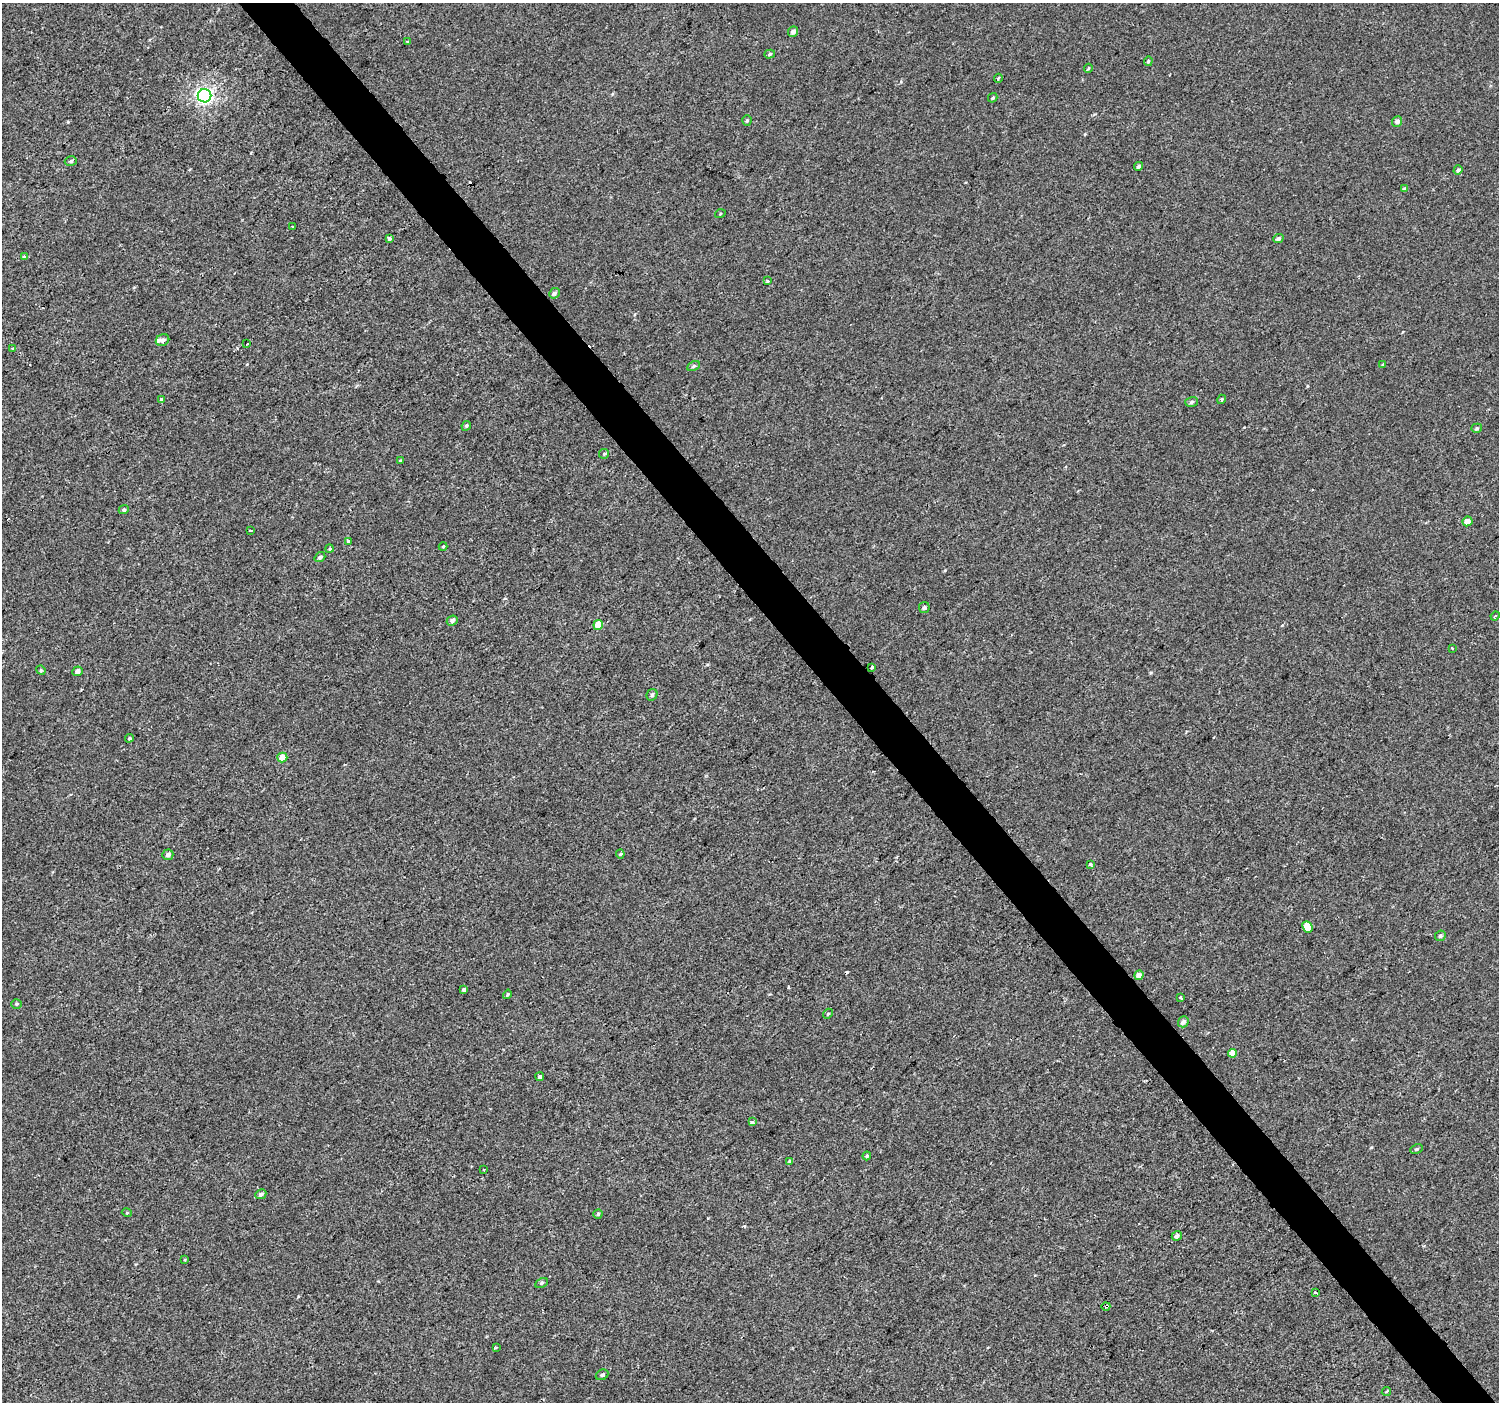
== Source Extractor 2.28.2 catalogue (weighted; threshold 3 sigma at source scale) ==
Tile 6 of 4 x 4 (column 2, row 2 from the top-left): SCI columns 1502-2998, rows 3005-4404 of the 5993 x 5943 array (HDU 1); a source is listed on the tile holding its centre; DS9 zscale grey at full resolution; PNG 1501 x 1404 px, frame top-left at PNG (2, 3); each listed source drawn as its Kron ellipse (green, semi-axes under 4 px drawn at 4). Shown black and unused: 4% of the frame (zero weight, under 2 of 3 exposures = <1% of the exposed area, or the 3 px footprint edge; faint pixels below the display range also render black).
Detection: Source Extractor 2.28.2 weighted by HDU 2 'WHT'; one run over the whole footprint, this tile lists its part. Background 3.04e-04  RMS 0.0042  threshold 0.019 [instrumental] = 3 sigma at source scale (4.5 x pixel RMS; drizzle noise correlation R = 1.50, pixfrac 1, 0.0396/0.0396 arcsec/px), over >= 5 px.
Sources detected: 86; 4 cosmic-ray / hot-pixel residue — neither listed nor drawn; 1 inside a brighter listed object's ellipse — not listed separately; the other 81 listed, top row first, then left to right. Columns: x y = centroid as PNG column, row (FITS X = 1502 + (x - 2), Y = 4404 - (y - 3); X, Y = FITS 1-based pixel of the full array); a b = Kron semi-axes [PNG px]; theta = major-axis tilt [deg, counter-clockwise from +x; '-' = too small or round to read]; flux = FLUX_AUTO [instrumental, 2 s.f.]
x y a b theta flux
793 32 5 5 - 1.7
407 42 3 3 - 1.7
770 54 5 4 - 0.75
1148 61 5 4 - 0.56
1088 68 4 3 - 0.51
998 78 4 2 - 0.65
205 96 7 6 - 110
993 98 5 3 - 0.6
747 121 5 4 - 0.54
1397 121 5 5 - 1.8
71 161 6 4 16 0.78
1138 166 4 3 - 0.86
1458 170 5 4 - 0.95
1405 189 4 3 - 1.1
720 214 5 3 - 0.38
293 227 3 2 - 0.64
1278 238 5 4 - 1.1
389 239 3 3 - 3.2
24 257 3 3 - 1.6
767 281 3 3 - 1.1
554 293 6 5 - 1
163 340 7 5 24 1.1
247 344 3 2 - 0.61
13 349 3 2 - 0.41
1383 365 3 3 - 0.6
694 366 7 4 28 0.68
161 399 3 3 - 2
1222 399 5 4 - 0.79
1191 402 6 5 - 0.84
466 426 5 4 - 0.64
1477 428 5 4 - 0.59
604 454 5 5 - 0.54
400 461 4 2 - 0.34
124 510 5 4 - 0.69
1467 521 5 5 - 2.7
250 530 3 2 - 0.5
348 541 3 3 - 1.6
443 546 4 3 - 0.36
330 549 4 4 - 0.64
320 557 6 4 37 0.96
924 607 5 5 - 0.91
1495 616 5 3 - 0.44
452 620 5 5 - 1.2
598 625 5 4 - 8
1452 648 3 2 - 1.5
872 667 4 3 - 0.82
41 670 5 4 - 0.49
77 671 5 4 - 1.4
652 695 6 5 - 0.98
129 738 4 4 - 0.54
282 757 5 5 - 5.2
620 854 4 4 - 0.46
168 855 5 5 - 1.5
1090 864 4 3 - 1.6
1307 927 6 5 - 5.1
1440 936 5 5 - 0.91
1139 975 5 4 - 2.4
464 989 4 3 - 1.5
507 994 5 3 - 0.52
1181 997 3 3 - 4.2
16 1004 5 4 - 0.53
828 1014 5 4 - 0.53
1183 1022 6 5 - 1.7
1233 1053 4 4 - 4.4
540 1077 4 4 - 0.9
752 1122 3 3 - 2
1416 1149 6 4 26 0.71
867 1156 4 3 - 0.57
790 1161 4 3 - 0.92
484 1170 3 2 - 0.81
261 1194 6 4 26 1.3
127 1213 5 3 - 0.37
598 1214 5 4 - 0.65
1177 1236 5 4 - 1.4
185 1260 4 3 - 0.39
541 1283 7 4 28 0.75
1315 1292 3 3 - 2.5
1106 1306 4 3 - 0.73
496 1347 3 2 - 0.53
602 1375 7 5 25 0.93
1386 1391 5 3 - 0.39
Overlapping masked pixels (flux is a lower limit): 1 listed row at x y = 1106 1306